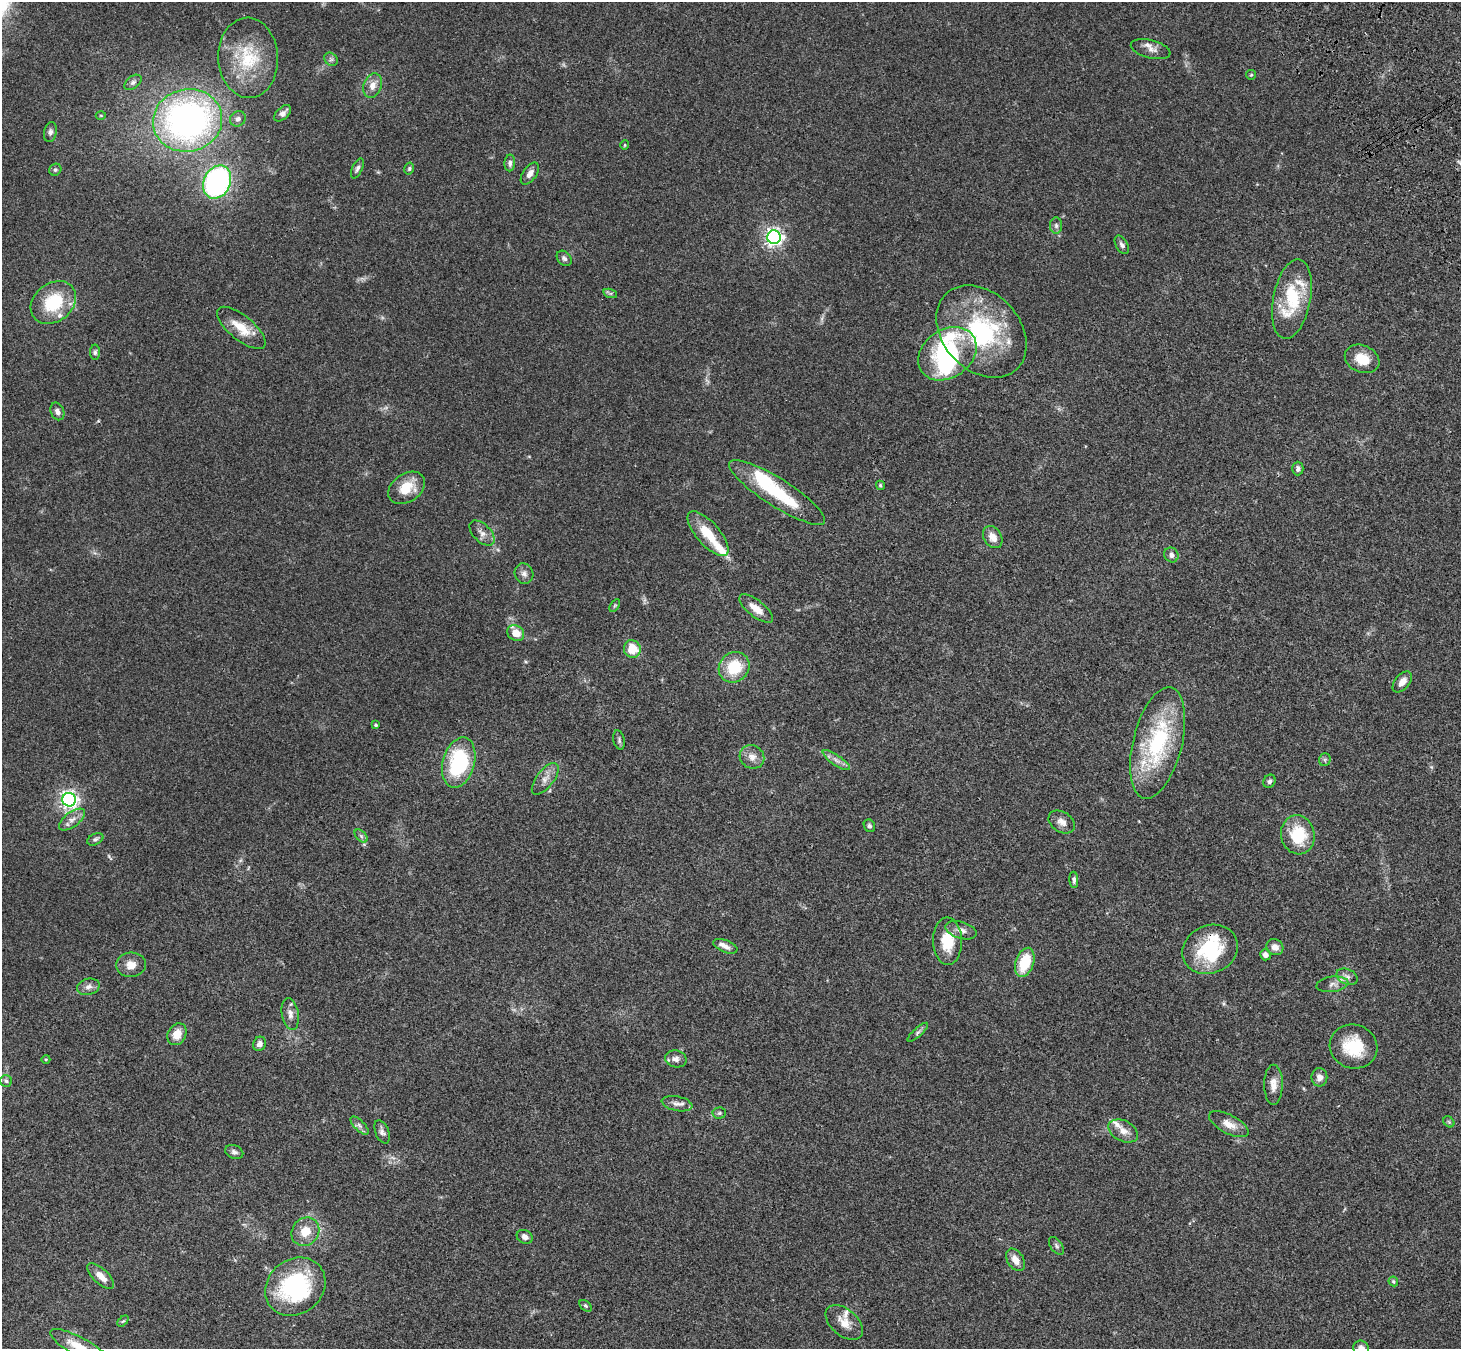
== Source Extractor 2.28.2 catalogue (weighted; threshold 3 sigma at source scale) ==
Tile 10 of 4 x 4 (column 2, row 3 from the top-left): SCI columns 1565-3023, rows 1719-3065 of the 6043 x 5998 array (HDU 1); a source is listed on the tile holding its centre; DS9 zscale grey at full resolution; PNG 1463 x 1351 px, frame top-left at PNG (2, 2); each listed source drawn as its Kron ellipse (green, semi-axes under 4 px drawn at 4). Shown black and unused: <1% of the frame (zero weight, under 3 of 4 exposures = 6% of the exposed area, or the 3 px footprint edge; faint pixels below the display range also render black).
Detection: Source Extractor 2.28.2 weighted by HDU 2 'WHT'; one run over the whole footprint, this tile lists its part. Background 0.0413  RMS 0.005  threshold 0.0225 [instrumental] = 3 sigma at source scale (4.5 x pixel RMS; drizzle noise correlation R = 1.50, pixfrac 1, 0.05/0.05 arcsec/px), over >= 5 px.
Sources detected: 121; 2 too faint to see at this stretch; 1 inside a brighter object's white glare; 1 long thin detection or spike segment (spike, bleed or trail) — neither listed nor drawn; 13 inside a brighter listed object's ellipse — not listed separately; the other 104 listed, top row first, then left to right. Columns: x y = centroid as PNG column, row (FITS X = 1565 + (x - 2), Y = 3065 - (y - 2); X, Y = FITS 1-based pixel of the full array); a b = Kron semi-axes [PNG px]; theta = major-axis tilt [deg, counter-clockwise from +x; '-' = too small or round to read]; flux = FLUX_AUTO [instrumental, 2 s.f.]
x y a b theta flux
1151 49 20 9 -14 3.3
248 58 40 30 -87 28
331 59 7 6 - 1.1
1251 75 5 4 - 0.56
133 82 10 6 38 1.5
373 86 12 9 70 4.1
283 113 10 6 43 2.2
101 115 5 3 - 0.45
238 119 8 7 - 1.7
188 120 35 31 12 170
50 132 10 6 79 1.6
625 145 4 4 - 0.51
510 163 8 5 87 1.5
357 168 11 5 65 1.5
409 169 6 4 76 0.77
55 170 6 5 - 0.9
530 174 12 6 54 2.6
217 182 17 13 64 110
1056 226 8 6 -89 1.3
774 237 7 7 - 200
1122 245 10 5 -60 1.5
564 258 8 6 -47 1.5
610 293 7 4 -18 0.83
1292 299 40 18 79 28
53 302 24 19 38 24
241 328 30 12 -39 10
981 332 51 38 -47 58
95 352 7 5 90 1
947 354 31 24 35 52
1362 359 18 13 -24 8.7
57 411 9 6 -67 2
1298 469 7 5 89 1.4
880 485 5 4 - 0.74
407 488 20 14 34 11
777 492 56 14 -32 30
482 533 15 8 -45 3
708 534 28 11 -49 12
993 537 12 8 -58 4.2
1171 555 8 6 -57 1.8
524 574 10 9 - 2.2
615 605 7 4 58 0.6
756 609 20 8 -38 5.5
516 633 9 7 -33 6.5
632 649 9 8 - 9.9
734 667 16 14 42 17
1402 682 12 7 51 3.7
376 725 3 3 - 0.85
619 740 10 5 -76 1.2
1158 743 57 24 76 51
752 757 12 11 - 4
836 760 16 5 -34 2.6
1325 760 6 5 - 0.92
459 763 26 16 74 40
545 779 19 8 52 4
1269 781 7 6 - 1.2
69 800 7 6 - 190
72 820 15 7 37 3.4
1062 822 14 10 -33 3.3
869 826 6 5 - 1.1
1298 835 19 16 -78 18
361 836 8 4 -46 1.1
95 839 8 5 27 1.2
1074 880 8 4 -86 1.2
961 930 16 8 -16 3.2
948 941 23 14 -89 13
725 946 13 6 -21 2.5
1275 947 9 7 -36 3.2
1210 949 28 24 24 32
1265 955 5 5 - 2
1025 962 15 9 71 15
131 965 15 12 4 5
1347 977 11 7 -26 2.2
1332 984 16 7 7 2.8
88 987 11 8 13 2.4
290 1014 16 8 -80 3.2
918 1032 13 4 42 1.4
177 1034 11 9 63 6
259 1044 7 6 - 2.2
1353 1047 24 21 -17 17
46 1059 4 3 - 0.49
676 1059 11 8 -12 2.8
1319 1077 9 8 - 2.9
6 1081 6 6 - 1
1273 1085 20 9 90 4.6
677 1104 15 7 -11 2.7
719 1113 7 5 3 1
1449 1122 6 4 -45 0.72
1229 1124 22 9 -27 5.1
359 1125 11 5 -45 1.6
1123 1131 16 10 -26 4.5
382 1132 12 6 -68 1.9
234 1152 9 6 -23 1.5
305 1232 15 13 48 8.6
525 1237 8 6 -28 2.3
1056 1246 10 5 -54 1.2
1015 1260 12 8 -59 4.3
101 1276 17 7 -44 4.7
1393 1281 5 4 - 0.81
295 1287 32 27 39 58
585 1306 7 5 -41 0.77
123 1321 6 4 43 0.66
844 1322 21 13 -40 6.1
80 1347 34 9 -29 12
1361 1348 8 7 - 2.4
Overlapping masked pixels (flux is a lower limit): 1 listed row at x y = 1210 949
Isophote crosses this tile's border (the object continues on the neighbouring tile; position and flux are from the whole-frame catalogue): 2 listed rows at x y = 80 1347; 1361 1348